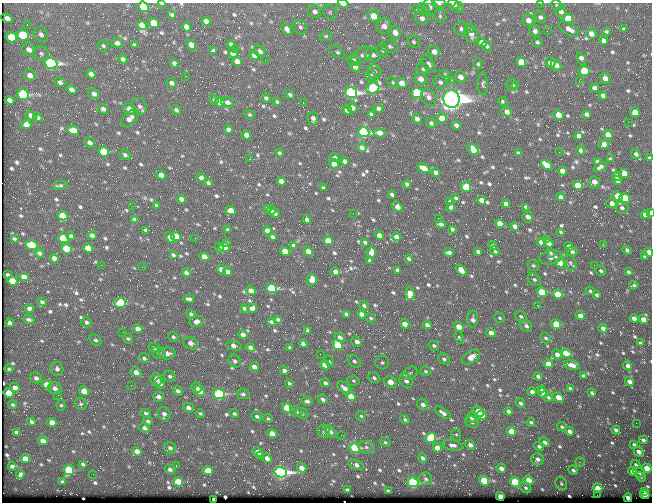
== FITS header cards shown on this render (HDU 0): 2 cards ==
NAXIS1  =                  650 / Width of table row in bytes
NAXIS2  =                  500 / Number of rows in table

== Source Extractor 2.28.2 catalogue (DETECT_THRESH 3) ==
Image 650 x 500 px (HDU 0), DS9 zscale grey, 1 PNG px = 1 image px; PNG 654 x 504 px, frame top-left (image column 1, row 500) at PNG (2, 3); each listed source drawn as its Kron ellipse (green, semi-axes under 4 px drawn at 4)
Background 359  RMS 1.4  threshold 4.27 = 3 sigma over >= 5 px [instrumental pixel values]
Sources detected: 805; of the 805, the 500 brightest by FLUX_AUTO listed and drawn (305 fainter detections omitted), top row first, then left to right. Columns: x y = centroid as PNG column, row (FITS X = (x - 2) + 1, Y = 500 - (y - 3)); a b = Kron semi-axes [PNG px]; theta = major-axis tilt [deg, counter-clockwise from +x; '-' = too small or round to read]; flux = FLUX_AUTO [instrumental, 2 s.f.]
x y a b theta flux
162 3 4 2 - 170
540 3 2 2 - 390
343 4 5 3 - 680
439 4 7 4 -6 160
454 5 6 5 - 470
557 6 6 4 -35 200
143 7 5 4 - 3300
430 7 8 6 -76 250
458 8 5 5 - 170
418 9 6 4 -19 150
424 9 6 5 - 180
315 12 7 6 - 440
330 12 8 6 -59 270
561 12 6 5 - 430
172 14 3 3 - 560
373 16 6 5 - 1400
440 16 7 6 - 230
540 17 6 5 - 290
7 18 6 4 -23 340
422 18 7 6 - 460
568 18 5 5 - 1500
528 20 6 5 - 810
206 21 5 4 - 520
154 23 5 4 - 2500
27 24 3 2 - 170
142 25 5 4 - 880
384 26 8 7 - 830
186 27 5 4 - 610
300 27 7 6 - 280
287 29 6 4 -55 500
461 29 7 6 - 310
471 29 3 3 - 170
569 29 11 5 -31 650
624 29 4 4 - 180
535 31 5 5 - 340
547 31 2 2 - 140
606 31 4 3 - 150
395 32 6 5 - 980
41 34 8 6 -47 400
471 34 10 6 -73 750
591 34 5 5 - 700
23 35 6 5 - 4800
326 36 6 4 17 150
11 37 6 5 - 3500
603 41 4 4 - 370
413 42 7 5 -47 230
482 42 5 4 - 900
537 42 5 5 - 180
117 43 6 5 - 310
231 44 4 3 - 210
135 45 4 3 - 180
191 45 5 4 - 780
103 46 6 5 - 190
389 46 9 6 -18 300
487 46 5 5 - 230
235 49 3 2 - 150
29 50 7 6 - 630
383 50 6 6 - 260
213 51 4 3 - 170
260 51 6 5 - 350
337 52 9 5 -31 250
434 52 6 5 - 880
41 53 8 7 - 290
233 53 5 4 - 750
254 55 5 4 - 820
362 55 12 6 32 430
373 55 8 6 -22 500
123 59 5 4 - 310
581 59 7 3 -69 470
265 60 2 2 - 210
354 60 7 6 - 240
237 61 5 4 - 750
521 62 5 4 - 2900
51 63 6 5 - 27000
174 63 4 4 - 290
550 63 5 5 - 530
429 64 10 5 -55 360
478 64 5 4 - 160
556 65 6 4 -38 440
355 67 5 5 - 570
423 69 6 5 - 250
375 71 7 6 - 340
584 71 5 5 - 4700
91 74 5 4 - 400
444 74 5 4 - 170
30 75 6 5 - 640
186 76 2 2 - 240
371 76 6 5 - 230
460 77 6 5 - 700
605 78 5 4 - 850
421 79 6 5 - 720
451 80 2 2 - 1000
579 81 2 2 - 160
60 82 5 5 - 330
393 82 6 5 - 150
440 82 7 6 - 340
171 83 5 4 - 330
402 83 5 4 - 1200
483 84 11 5 90 240
512 85 6 5 - 190
516 85 3 2 - 300
373 88 7 5 23 9400
595 88 5 4 - 450
71 90 5 4 - 510
351 93 6 5 - 22000
417 93 5 5 - 11000
23 94 6 5 - 13000
94 94 5 5 - 400
290 94 5 4 - 240
603 95 4 4 - 360
429 97 9 6 -62 490
266 98 5 4 - 210
451 99 9 8 - 120000
10 100 5 4 - 490
214 100 5 4 - 150
502 101 4 4 - 150
220 102 5 4 - 2000
227 102 6 5 - 410
277 102 4 3 - 150
303 103 3 2 - 580
140 106 8 7 - 340
352 108 5 5 - 530
378 108 5 4 - 270
103 109 5 5 - 350
129 109 6 5 - 730
176 110 5 4 - 200
347 110 5 4 - 450
507 112 6 5 - 620
635 112 5 4 - 1700
371 114 4 3 - 160
586 114 4 3 - 220
250 115 5 4 - 150
558 115 5 4 - 1400
31 116 6 4 -35 420
38 117 5 4 - 200
130 118 10 6 41 650
313 118 6 5 - 400
442 118 5 4 - 1400
417 119 5 4 - 440
628 122 2 2 - 330
431 123 5 5 - 240
26 124 5 4 - 640
456 125 4 4 - 340
228 129 4 4 - 340
73 130 6 4 -15 1900
364 132 5 5 - 20000
380 133 6 4 -14 750
246 135 5 4 - 630
608 135 5 4 - 1400
578 136 4 4 - 290
90 143 5 4 - 340
604 144 6 4 24 740
362 147 5 4 - 440
473 149 6 4 -42 1200
580 150 5 4 - 190
104 151 5 4 - 3500
559 152 2 2 - 350
279 153 3 3 - 140
518 153 3 3 - 140
636 154 5 4 - 350
125 155 6 4 -40 240
335 158 4 4 - 310
650 158 3 3 - 150
249 159 3 2 - 1300
610 159 3 3 - 150
345 161 4 4 - 320
597 161 4 3 - 280
334 164 5 4 - 1000
547 165 6 4 -38 1400
600 167 7 4 29 320
424 168 7 4 -27 1100
562 171 5 4 - 660
436 173 5 4 - 570
624 174 5 4 - 1200
161 175 5 4 - 750
617 176 4 4 - 410
201 178 4 4 - 450
281 181 4 4 - 650
617 181 5 4 - 380
594 182 6 5 - 900
208 183 4 3 - 200
407 184 4 3 - 210
60 185 7 4 8 170
578 185 5 4 - 2000
466 187 5 4 - 3500
323 188 4 3 - 160
392 194 4 3 - 230
618 196 5 4 - 2300
561 197 4 3 - 390
456 198 3 3 - 150
625 198 5 4 - 2500
181 199 4 4 - 430
481 200 4 4 - 760
450 202 4 4 - 330
612 203 6 5 - 570
506 204 4 4 - 580
156 205 4 3 - 150
132 206 2 2 - 190
397 207 6 4 -33 730
451 207 4 4 - 260
526 207 4 4 - 260
622 208 6 5 - 310
267 209 4 4 - 250
231 210 5 4 - 1700
271 210 4 4 - 320
275 213 5 4 - 280
353 213 2 2 - 190
650 213 4 3 - 310
645 215 5 4 - 760
63 216 5 4 - 2600
528 217 5 5 - 410
438 218 2 2 - 150
134 219 4 3 - 210
307 220 4 4 - 330
441 224 4 3 - 280
500 224 5 4 - 1100
515 227 5 4 - 560
452 229 4 3 - 210
146 230 4 3 - 190
228 230 4 3 - 200
267 231 4 4 - 940
560 232 3 3 - 160
92 235 4 3 - 310
379 235 5 4 - 780
71 236 4 4 - 200
176 236 5 4 - 2400
272 237 4 3 - 230
396 237 4 4 - 570
14 238 3 3 - 140
64 238 5 4 - 6600
170 238 6 4 -53 460
195 238 2 2 - 270
547 239 4 3 - 260
328 241 5 4 - 1800
365 242 4 3 - 180
541 242 4 4 - 600
227 243 4 3 - 150
549 243 4 4 - 390
31 245 6 4 -12 3500
294 245 4 4 - 330
603 245 2 2 - 490
493 246 4 3 - 210
569 246 4 3 - 270
224 247 5 5 - 1500
88 248 5 4 - 1700
220 248 5 3 - 270
66 249 5 4 - 4500
627 250 5 4 - 210
285 251 5 4 - 2100
308 251 5 4 - 830
495 251 5 3 - 190
449 252 4 3 - 360
478 252 4 3 - 260
572 252 5 4 - 240
649 252 4 4 - 840
40 253 4 3 - 270
371 253 5 4 - 1000
551 254 3 2 - 1200
173 255 4 3 - 190
204 257 5 4 - 1400
550 257 11 7 14 540
645 257 4 3 - 150
54 258 4 4 - 550
408 259 4 3 - 160
370 260 4 3 - 210
561 263 5 4 - 2300
570 263 8 6 -66 270
101 265 2 2 - 320
533 265 6 5 - 160
594 265 2 2 - 150
142 267 2 2 - 230
221 269 5 4 - 750
397 270 4 3 - 280
461 270 6 4 -49 880
601 271 5 5 - 200
227 272 4 3 - 420
335 272 4 4 - 570
628 272 4 3 - 180
186 273 4 3 - 240
7 275 4 3 - 160
24 277 4 4 - 600
534 279 7 5 -34 230
312 280 5 5 - 750
12 281 5 4 - 2600
634 285 4 3 - 150
272 288 5 4 - 8300
251 291 5 4 - 640
590 291 4 3 - 150
542 292 5 4 - 4300
410 294 6 4 -86 1400
557 294 5 4 - 2300
597 295 3 3 - 160
189 299 5 3 - 260
42 302 5 4 - 200
120 303 6 5 - 5200
364 306 5 4 - 200
538 306 3 2 - 490
29 308 4 4 - 440
244 308 3 3 - 180
252 308 5 4 - 380
191 314 5 4 - 220
346 314 4 3 - 260
361 314 4 4 - 570
521 316 6 5 - 200
580 316 5 4 - 610
371 318 5 4 - 150
500 318 5 5 - 150
634 318 4 4 - 440
29 319 6 4 -13 290
278 319 4 3 - 150
473 319 8 5 86 610
643 319 5 4 - 850
197 321 7 5 14 560
86 322 5 5 - 250
271 322 4 3 - 210
10 323 4 4 - 400
405 324 5 4 - 940
556 324 5 4 - 3100
427 325 4 3 - 460
526 326 6 5 - 300
459 327 5 4 - 1300
603 328 4 3 - 450
138 329 5 4 - 830
308 331 3 3 - 170
123 332 2 2 - 400
491 333 5 4 - 650
243 335 5 4 - 520
173 337 5 4 - 190
340 337 5 4 - 420
459 337 6 4 -67 140
546 338 6 5 - 200
128 339 5 4 - 160
96 340 6 5 - 200
357 341 5 5 - 500
191 343 7 6 - 560
640 343 4 3 - 150
303 344 4 3 - 370
338 345 5 4 - 3800
234 346 7 5 -14 600
434 346 5 4 - 190
250 347 4 4 - 410
154 348 6 4 -25 250
290 348 3 3 - 150
158 353 7 5 -30 230
167 353 8 6 1 610
566 353 6 4 -20 1700
320 354 2 2 - 150
557 354 5 4 - 600
471 357 10 6 31 1000
144 358 6 5 - 230
444 359 6 5 - 240
235 361 7 5 -45 290
329 361 6 4 -73 170
354 361 7 5 -44 290
382 362 7 6 - 250
548 364 5 4 - 1500
325 365 5 4 - 1500
572 365 8 4 -15 680
628 366 4 4 - 550
254 367 4 4 - 460
9 369 4 4 - 150
57 369 7 6 - 360
284 370 4 3 - 380
425 371 5 4 - 170
136 372 5 4 - 770
410 373 8 6 30 290
170 376 6 5 - 220
538 376 4 3 - 240
583 376 3 3 - 160
36 378 6 5 - 390
374 378 6 5 - 220
156 379 6 6 - 630
353 381 6 5 - 170
406 381 7 6 - 530
390 382 7 5 -45 1100
629 382 4 3 - 520
160 383 5 4 - 400
289 383 3 3 - 180
325 383 5 4 - 300
47 384 5 4 - 1500
131 385 3 2 - 180
196 387 5 5 - 430
15 388 5 4 - 530
55 388 7 6 - 480
344 388 8 4 -42 690
570 388 4 3 - 190
542 389 4 3 - 260
84 391 5 4 - 1400
178 391 5 4 - 300
199 391 6 5 - 980
532 392 4 4 - 500
9 393 5 4 - 1900
543 393 5 4 - 320
592 393 3 3 - 180
219 394 5 5 - 11000
243 394 6 5 - 240
58 395 2 2 - 250
351 396 5 4 - 1500
159 397 5 5 - 410
548 397 4 3 - 200
558 397 5 4 - 1200
323 399 5 4 - 310
307 401 5 4 - 270
520 403 5 4 - 250
81 404 6 5 - 180
13 405 5 4 - 170
61 405 5 4 - 140
423 405 6 5 - 390
188 407 5 5 - 480
287 408 5 4 - 3000
478 411 6 4 -35 2200
508 411 4 3 - 330
296 412 6 5 - 310
146 413 5 4 - 230
200 413 4 4 - 150
234 413 5 4 - 180
302 413 6 5 - 210
443 413 9 4 -34 370
164 414 7 6 - 430
482 415 5 3 - 650
257 416 5 4 - 250
361 416 5 5 - 170
471 417 5 4 - 330
268 418 5 3 - 160
405 420 5 4 - 190
148 421 5 4 - 250
31 422 4 3 - 230
52 422 5 4 - 750
472 422 7 5 -30 260
531 422 4 3 - 200
636 423 2 2 - 150
562 427 5 4 - 150
144 428 5 4 - 310
616 430 4 3 - 320
511 431 5 4 - 1900
569 431 5 4 - 440
16 432 4 3 - 240
324 432 7 6 - 240
330 432 8 4 -43 420
272 433 5 4 - 1200
341 435 2 2 - 150
456 435 6 5 - 150
430 438 5 5 - 6100
643 440 4 3 - 290
43 441 5 4 - 630
385 442 5 4 - 150
545 442 6 4 -42 320
634 444 4 3 - 160
452 445 10 5 -10 460
470 445 5 4 - 440
539 446 5 4 - 250
366 447 8 6 -16 270
170 448 6 5 - 290
355 448 5 4 - 8400
437 448 5 4 - 1300
137 451 5 4 - 780
258 452 5 4 - 840
639 452 5 4 - 440
260 456 3 2 - 670
267 458 5 4 - 640
422 458 5 4 - 290
25 459 5 4 - 1300
537 459 6 6 - 460
580 462 4 4 - 150
83 464 3 3 - 170
636 464 5 4 - 180
356 465 8 4 -22 470
12 466 4 3 - 270
176 466 3 2 - 220
302 468 5 4 - 800
501 468 5 4 - 530
647 468 5 4 - 1800
170 469 5 4 - 320
69 470 5 5 - 4200
573 470 5 4 - 250
207 471 5 4 - 1300
632 471 5 3 - 520
281 472 6 5 - 32000
639 472 6 5 - 330
20 474 4 3 - 220
93 474 2 2 - 260
641 477 5 4 - 160
426 479 6 6 - 240
528 480 5 4 - 1800
484 481 5 4 - 5500
62 482 3 3 - 160
178 482 5 4 - 3200
413 482 5 4 - 13000
515 482 5 4 - 7700
561 483 7 5 -60 190
526 488 6 5 - 250
598 488 5 4 - 1900
347 490 4 3 - 190
388 491 4 3 - 270
644 491 3 2 - 1700
597 495 2 2 - 300
645 495 5 4 - 3200
500 496 4 4 - 1600
628 498 4 3 - 1100
214 499 4 3 - 620
At the frame edge (FLAGS 8, measured only in part): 9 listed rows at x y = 162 3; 540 3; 343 4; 439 4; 454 5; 143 7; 650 158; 650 213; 649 252
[305 fainter detections neither listed nor drawn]